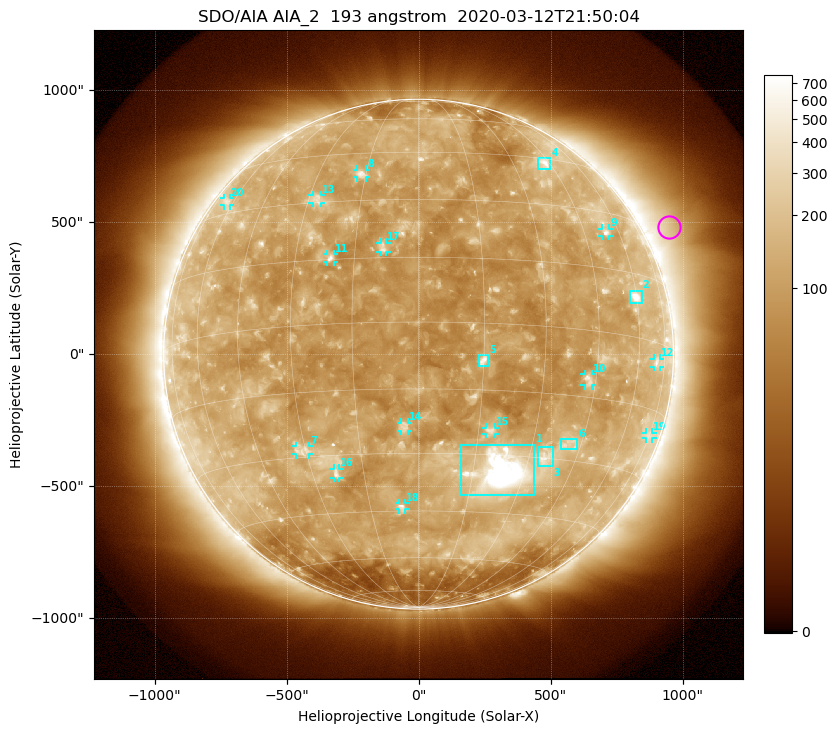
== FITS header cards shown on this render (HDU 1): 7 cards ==
TELESCOP= 'SDO/AIA'
INSTRUME= 'AIA_2'
WAVELNTH=                  193
WAVEUNIT= 'angstrom'
DATE-OBS= '2020-03-12T21:50:04.85'
CTYPE1  = 'HPLN-TAN'
CTYPE2  = 'HPLT-TAN'

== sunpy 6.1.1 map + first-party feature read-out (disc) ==
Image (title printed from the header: SDO/AIA AIA_2  193 angstrom  2020-03-12T21:50:04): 1024 x 1024 px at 2.4 arcsec/px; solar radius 966 arcsec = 402 px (full disc in frame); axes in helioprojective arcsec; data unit not stated in the header (colour bar unlabelled)
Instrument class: DISC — disc imager (sunpy class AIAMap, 193 A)
Bright regions (active regions / flare kernels): reference = the median radial profile (limb darkening/brightening removed); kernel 9 px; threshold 5 sigma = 171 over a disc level ~107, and >= 1.15x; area >= 12 px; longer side >= 10 px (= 24 arcsec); searched inside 0.97 R_sun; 21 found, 20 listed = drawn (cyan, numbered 1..; 14 of them under ~33 arcsec drawn as corner ticks so the feature stays visible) (cap 20 boxes per figure: the strongest are kept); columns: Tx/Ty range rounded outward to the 5 arcsec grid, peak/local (2 s.f.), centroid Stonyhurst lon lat
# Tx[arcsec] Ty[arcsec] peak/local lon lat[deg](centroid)
1 160..440 -535..-340 19 +23 -34
2 800..845 195..240 8.4 +60 +9
3 450..510 -425..-350 4.6 +35 -30
4 450..500 700..745 4.4 +43 +43
5 230..265 -45..-5 6.3 +15 -8
6 540..600 -360..-320 3.1 +41 -26
7 -465..-415 -380..-345 3.1 -31 -28
8 -235..-200 670..700 4.3 -16 +38
9 695..725 445..475 4.1 +54 +24
10 625..660 -120..-75 3.9 +43 -11
11 -345..-320 350..380 5.4 -21 +15
12 890..915 -50..-15 3 +70 -4
13 -400..-370 570..605 3.2 -27 +31
14 -70..-40 -290..-260 3.8 -3 -24
15 255..290 -305..-275 3.8 +18 -24
16 -325..-300 -470..-435 3.9 -23 -34
17 -145..-120 385..425 3.8 -8 +17
18 -75..-50 -590..-565 4 -5 -44
19 860..885 -320..-295 2.3 +75 -21
20 -740..-715 565..590 2.4 -65 +34
Off-limb structures (1.02-1.3 R_sun): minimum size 162 px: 4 found; the strongest spans PA ~270..315 deg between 1.02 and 1.3 R_sun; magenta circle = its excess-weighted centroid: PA ~295 deg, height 1.1 R_sun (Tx ~950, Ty ~485 arcsec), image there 2.5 x the reference